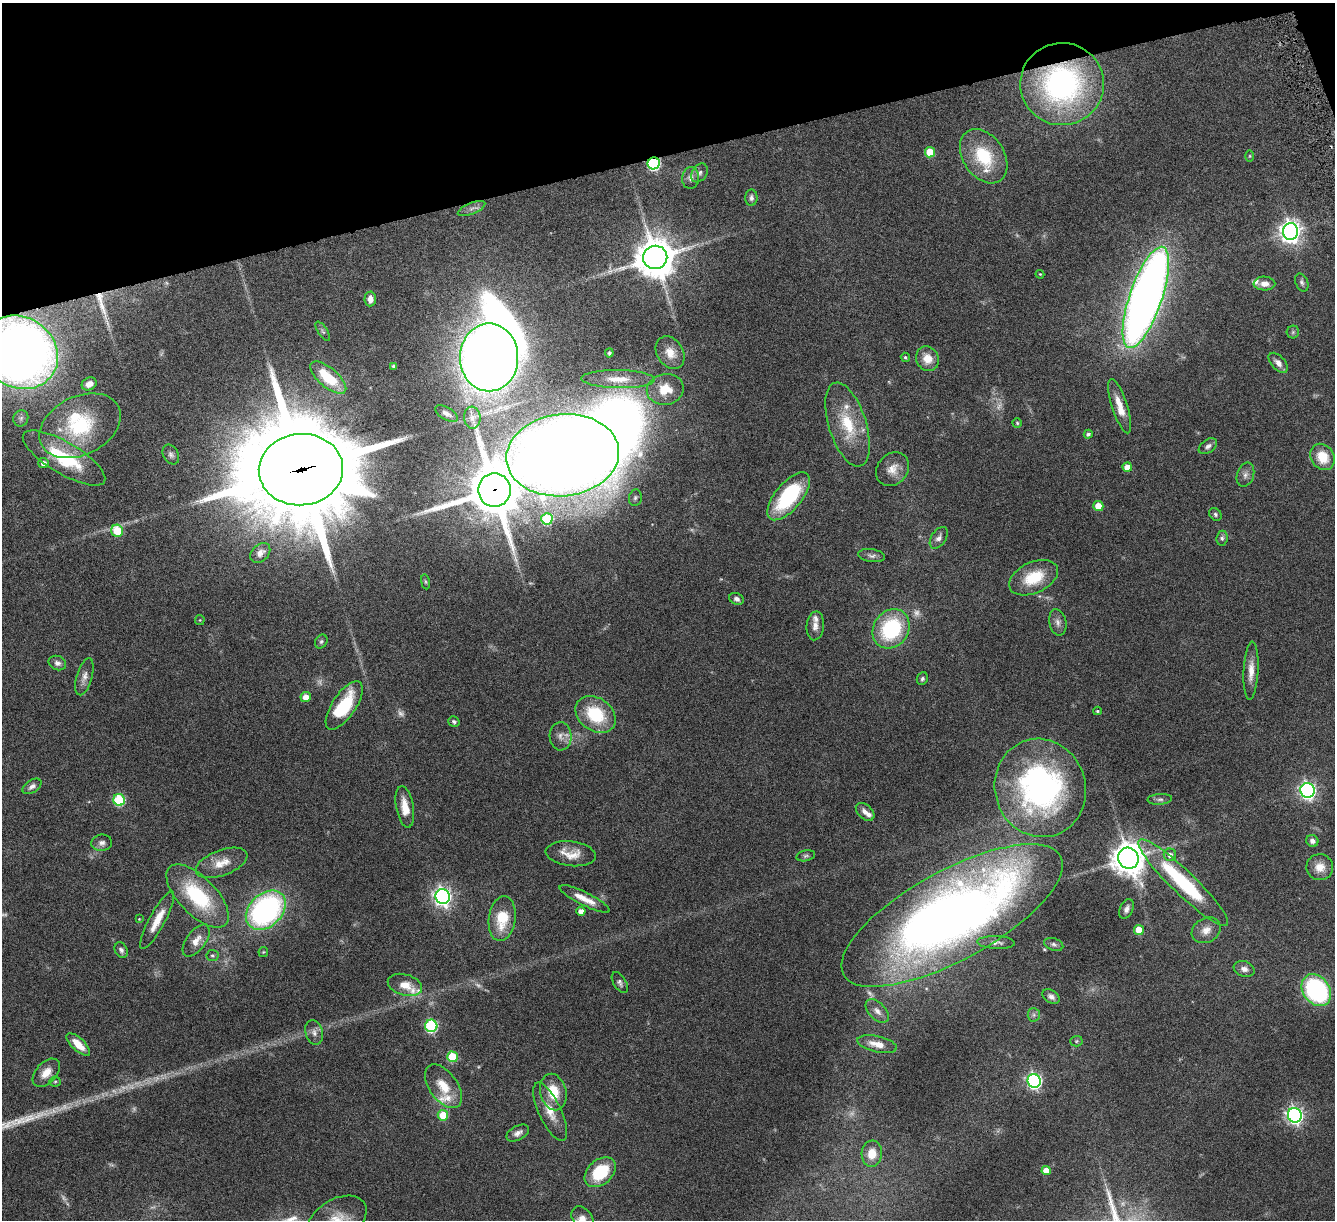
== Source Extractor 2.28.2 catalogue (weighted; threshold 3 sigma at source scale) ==
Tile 3 of 4 x 4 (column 3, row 1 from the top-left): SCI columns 2689-4021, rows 3813-5030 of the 5378 x 5312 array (HDU 1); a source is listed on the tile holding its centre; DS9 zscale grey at full resolution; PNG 1337 x 1222 px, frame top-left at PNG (2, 3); each listed source drawn as its Kron ellipse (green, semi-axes under 4 px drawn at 4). Shown black and unused: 13% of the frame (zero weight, under 4 of 8 exposures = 1% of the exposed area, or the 3 px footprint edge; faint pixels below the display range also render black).
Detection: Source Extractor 2.28.2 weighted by HDU 2 'WHT'; one run over the whole footprint, this tile lists its part. Background 0.0526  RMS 0.0039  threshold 0.0158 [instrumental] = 3 sigma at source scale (4.09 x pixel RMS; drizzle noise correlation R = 1.36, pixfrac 0.8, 0.05/0.05 arcsec/px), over >= 5 px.
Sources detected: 164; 14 too faint to see at this stretch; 2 inside a brighter object's white glare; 1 long thin detection or spike segment (spike, bleed or trail) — neither listed nor drawn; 9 inside a brighter listed object's ellipse — not listed separately; the other 138 listed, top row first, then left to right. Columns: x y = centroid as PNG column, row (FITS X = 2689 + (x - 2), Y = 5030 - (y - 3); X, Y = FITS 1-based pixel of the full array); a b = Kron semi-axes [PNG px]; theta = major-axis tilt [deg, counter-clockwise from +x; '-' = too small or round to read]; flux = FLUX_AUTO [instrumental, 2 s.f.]
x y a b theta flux
1062 84 42 41 - 88
930 152 5 5 - 9.1
984 156 29 20 -56 18
1250 156 6 4 89 0.39
654 163 6 6 - 49
699 173 10 7 56 1.2
691 178 11 8 85 1.8
751 198 8 6 90 1.1
472 209 15 5 23 1.5
1290 231 8 7 - 250
655 257 12 11 - 1100
1040 274 4 3 - 0.31
1302 282 9 6 -65 0.95
1264 284 11 7 -2 2.7
1146 297 53 16 71 370
370 299 7 6 - 2.4
323 331 11 4 -57 0.72
1293 332 6 6 - 0.62
19 352 40 35 -33 320
609 353 4 3 - 0.66
670 353 17 13 -58 4.3
489 357 34 29 -90 530
905 357 5 4 - 0.56
927 359 12 11 - 4.5
1278 363 12 6 -47 1.9
394 366 4 4 - 1.1
328 378 22 9 -40 13
618 379 36 9 -1 6.4
89 384 8 6 28 2.5
665 389 18 15 11 7.9
1120 406 28 8 -72 5.7
446 413 12 6 -31 1.6
21 418 8 7 - 1.2
472 418 11 8 -84 1.8
1017 423 5 4 - 0.49
848 425 43 18 -72 16
80 426 43 29 27 29
1088 434 4 4 - 0.97
1208 446 10 6 35 1.3
171 455 10 7 -62 1.3
563 455 56 41 6 870
1323 457 14 11 -55 8.1
64 458 47 16 -31 23
43 463 5 5 - 2
1127 467 5 4 - 4.2
893 469 18 15 49 4.2
301 470 42 35 5 7600
1245 475 12 8 71 1.7
494 490 17 16 - 2000
789 496 29 13 50 28
635 498 8 6 80 0.93
1098 506 5 5 - 7.3
1215 514 7 5 -49 0.79
547 519 5 5 - 22
117 531 6 6 - 13
939 538 12 7 56 1.6
1222 538 7 5 83 0.83
260 553 11 8 45 2.4
872 556 13 6 -8 1.4
1034 578 26 15 25 12
425 582 8 4 -81 0.51
736 599 7 5 -24 1.2
200 620 5 4 - 0.36
1058 622 13 8 -79 1.8
815 626 14 8 85 2.3
891 629 21 17 55 30
321 642 7 6 - 0.78
57 663 9 7 -23 1.4
1251 671 29 7 87 4.5
84 677 19 8 74 2.4
922 679 6 5 - 0.78
306 697 5 5 - 3.2
344 705 28 11 56 19
1097 711 4 3 - 0.57
596 714 22 16 -36 18
454 722 6 5 - 0.77
560 736 14 11 -87 2.5
32 786 10 6 33 1.5
1040 788 49 45 -73 97
1308 790 7 7 - 120
1160 799 12 5 4 1.2
119 800 6 5 - 27
405 807 21 8 -80 5.3
865 812 11 7 -42 2.1
1312 841 6 5 - 1.2
102 843 10 8 7 1.7
571 854 25 12 -7 5.5
1170 855 6 6 - 1.9
806 856 9 5 11 0.79
1128 858 11 10 - 610
222 863 27 12 20 6
1320 867 13 13 - 4.2
1183 883 61 12 -44 37
198 896 40 19 -46 27
443 897 7 7 - 160
585 899 28 6 -27 4.9
1127 909 10 6 67 1.6
266 910 23 16 44 84
581 911 4 4 - 2.4
952 915 124 45 29 350
139 919 4 4 - 0.28
502 919 23 13 82 12
157 920 32 8 62 6.2
1139 930 5 5 - 9
1206 930 15 12 31 3.4
196 941 19 9 54 4
996 942 19 6 -2 1.8
1054 944 10 6 -19 1
121 950 8 6 -63 1.2
263 952 5 4 - 0.39
212 955 6 6 - 0.67
1244 969 10 7 -19 1.9
620 983 12 6 -58 1.1
405 985 18 10 -16 4.8
1316 990 17 13 -54 58
1051 997 9 6 -31 1.5
877 1011 14 8 -46 2.4
1034 1015 6 6 - 0.95
431 1026 6 6 - 43
314 1032 12 8 -74 1.9
1076 1041 6 5 - 0.56
78 1044 15 6 -43 6.1
877 1044 20 8 -13 4.9
452 1057 5 5 - 15
46 1073 17 10 47 4.3
1034 1081 7 6 - 97
55 1082 5 5 - 0.52
443 1086 25 14 -54 7.7
553 1092 18 13 -76 8.7
550 1112 31 11 -65 6
443 1115 5 5 - 9.6
1295 1115 7 7 - 130
518 1133 12 7 28 1.8
872 1154 13 10 84 5.5
1046 1171 5 4 - 5.1
600 1172 18 12 41 17
582 1218 13 9 -49 2.7
337 1220 32 20 31 9.6
Overlapping masked pixels (flux is a lower limit): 6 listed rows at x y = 1062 84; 654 163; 19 352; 563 455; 301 470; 494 490
Isophote crosses this tile's border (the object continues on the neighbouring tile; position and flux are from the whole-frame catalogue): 3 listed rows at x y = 19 352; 582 1218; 337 1220